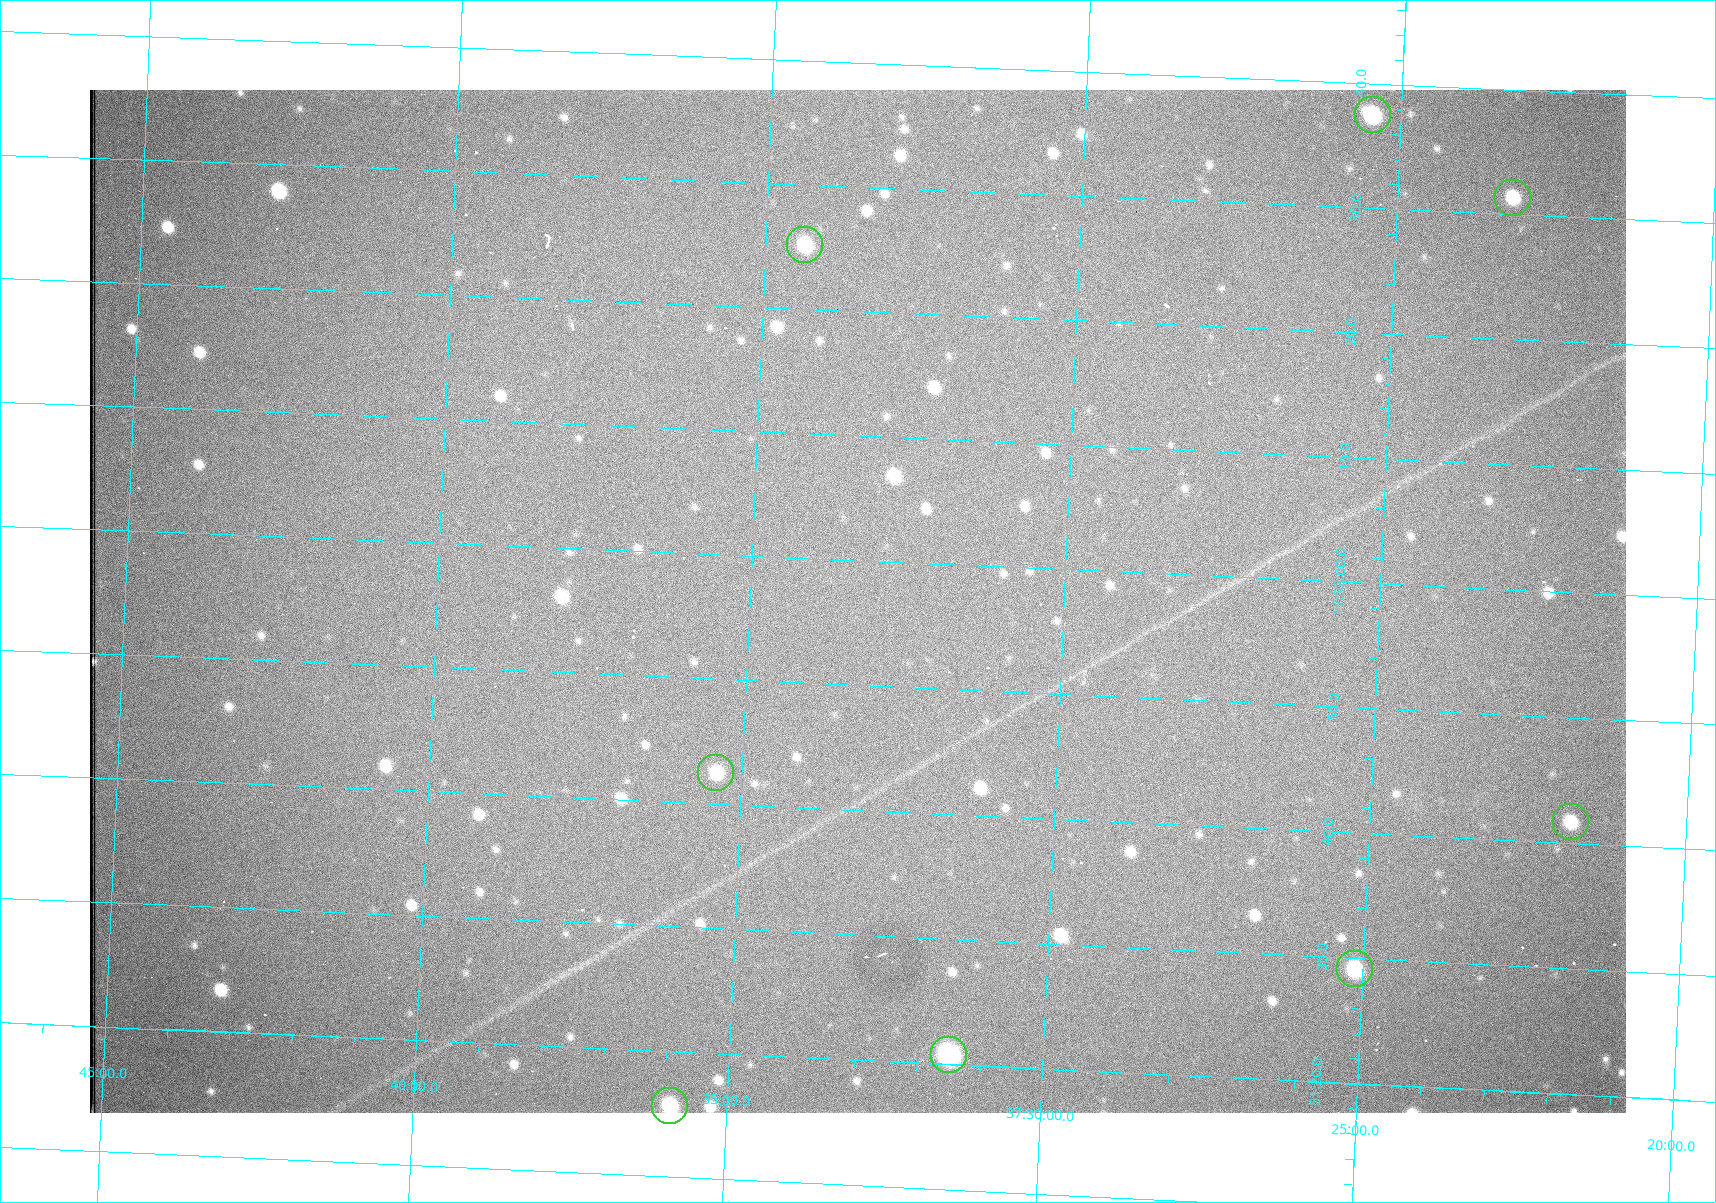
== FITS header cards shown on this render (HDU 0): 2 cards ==
NAXIS1  =                 1536 /fastest changing axis
NAXIS2  =                 1023 /next to fastest changing axis

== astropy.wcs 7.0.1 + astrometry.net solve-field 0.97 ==
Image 1536 x 1023 px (HDU 0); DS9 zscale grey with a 90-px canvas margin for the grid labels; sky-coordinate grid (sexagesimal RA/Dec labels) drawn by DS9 from the SOLVED WCS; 8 Tycho-2 reference stars matched to detected sources circled (green)
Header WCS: RA---TAN/DEC--TAN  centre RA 17:51:57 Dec +37:33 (267.99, +37.55 deg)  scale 0.958 arcsec/px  FOV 24.5' x 16.3'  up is +87 deg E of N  parity flipped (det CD > 0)
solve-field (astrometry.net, Tycho-2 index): VERIFIED the header's WCS against the Tycho-2 star catalogue (8 matches, 0 conflicts) and refined it, rather than solving blind
Solved WCS: RA---TAN-SIP/DEC--TAN-SIP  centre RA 17:51:57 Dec +37:33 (267.99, +37.55 deg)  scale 0.956 arcsec/px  FOV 24.5' x 16.3'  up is +87 deg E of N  parity flipped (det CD > 0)
The solver's refit moves the header's centre by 1 arcsec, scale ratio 0.9982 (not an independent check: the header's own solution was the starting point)
Tycho-2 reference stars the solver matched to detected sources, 8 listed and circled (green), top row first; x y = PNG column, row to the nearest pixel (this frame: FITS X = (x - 90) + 1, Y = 1023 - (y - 90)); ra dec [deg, ICRS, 3 dp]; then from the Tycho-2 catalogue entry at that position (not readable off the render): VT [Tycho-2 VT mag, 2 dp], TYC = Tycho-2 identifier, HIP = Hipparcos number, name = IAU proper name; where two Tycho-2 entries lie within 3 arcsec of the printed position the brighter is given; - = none
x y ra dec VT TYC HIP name
1373 115 268.156 +37.424 11.25 2620-712-1 - -
1513 198 268.131 +37.386 12.62 2620-526-1 - -
805 245 268.105 +37.573 11.82 3089-995-1 - -
716 773 267.927 +37.590 11.84 3089-1137-1 - -
1571 822 267.924 +37.364 11.94 2620-391-1 - -
1355 969 267.871 +37.419 11.35 2620-812-1 - -
949 1055 267.836 +37.525 9.96 3089-889-1 - -
670 1106 267.815 +37.598 11.54 3089-1081-1 - -